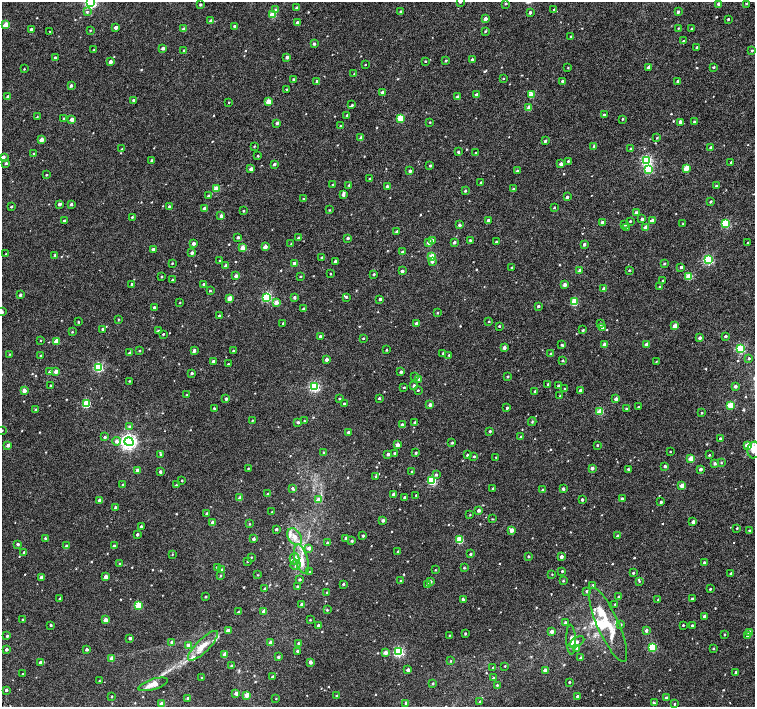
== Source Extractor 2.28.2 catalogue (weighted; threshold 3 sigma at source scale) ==
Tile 10 of 4 x 4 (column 2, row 3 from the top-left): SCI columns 1506-3010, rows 1590-2999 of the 6026 x 6065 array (HDU 1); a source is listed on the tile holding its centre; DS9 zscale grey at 2 x 2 block average (1 PNG px = mean of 2 x 2 image px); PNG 757 x 709 px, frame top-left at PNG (2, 2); each listed source drawn as its Kron ellipse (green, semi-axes under 4 px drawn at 4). Shown black and unused: <1% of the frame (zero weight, under 4 of 8 exposures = <1% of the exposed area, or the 3 px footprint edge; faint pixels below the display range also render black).
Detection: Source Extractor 2.28.2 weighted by HDU 2 'WHT'; one run over the whole footprint, this tile lists its part. Background -1.36e-04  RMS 0.0012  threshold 0.00495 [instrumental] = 3 sigma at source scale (4.09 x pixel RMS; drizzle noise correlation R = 1.36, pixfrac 0.8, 0.0396/0.0396 arcsec/px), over >= 5 px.
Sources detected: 674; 1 coinciding with a brighter row at this scale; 19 inside a brighter listed object's ellipse — not listed separately; of the other 654, all 500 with FLUX_AUTO >= 0.164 (the completeness limit of this list) listed and drawn (154 fainter detections not listed), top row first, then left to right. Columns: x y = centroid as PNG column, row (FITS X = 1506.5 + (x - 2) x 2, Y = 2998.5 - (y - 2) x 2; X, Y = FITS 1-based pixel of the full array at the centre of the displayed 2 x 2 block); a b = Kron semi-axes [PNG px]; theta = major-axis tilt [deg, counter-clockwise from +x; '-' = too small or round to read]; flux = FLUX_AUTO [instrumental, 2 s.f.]
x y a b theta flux
90 2 4 3 - 46
460 2 3 2 - 0.27
506 3 2 2 - 0.33
200 4 2 2 - 0.43
718 4 2 2 - 0.6
746 4 3 2 - 0.24
296 8 3 2 - 0.24
275 10 4 3 - 0.49
554 10 3 3 - 0.45
401 11 2 2 - 0.48
87 12 3 3 - 0.29
530 12 2 2 - 0.57
678 12 2 2 - 0.63
273 14 3 2 - 5
485 19 2 2 - 1.3
728 19 2 2 - 0.29
211 21 2 2 - 1
297 23 2 2 - 1.4
6 25 3 2 - 4.4
234 26 2 2 - 0.3
116 27 2 2 - 1.3
678 28 2 2 - 0.19
31 29 3 2 - 0.59
184 29 2 2 - 1.5
692 29 2 2 - 0.26
90 30 3 2 - 0.21
50 31 2 2 - 0.2
485 31 3 2 - 0.27
571 36 2 2 - 0.19
683 41 3 2 - 0.21
314 44 2 2 - 0.67
697 47 2 2 - 0.31
163 48 3 2 - 0.78
94 50 3 2 - 0.18
184 51 2 2 - 0.38
752 51 2 2 - 0.31
287 57 2 2 - 1
55 58 3 2 - 0.49
472 59 3 2 - 0.49
425 61 2 2 - 0.23
446 61 2 2 - 0.31
110 62 2 2 - 1
365 64 2 2 - 0.17
649 67 2 2 - 1.6
713 67 2 2 - 0.33
568 68 3 2 - 0.17
24 69 2 2 - 0.18
354 73 2 2 - 0.17
503 78 2 2 - 0.18
293 79 3 2 - 0.29
317 81 2 2 - 0.78
562 81 3 2 - 0.42
678 81 2 2 - 1
71 86 3 2 - 0.53
286 89 2 2 - 0.16
382 92 2 2 - 1.2
477 95 2 2 - 1.1
531 95 3 3 - 4.2
8 96 3 2 - 0.58
457 97 2 2 - 0.98
133 100 2 2 - 0.45
229 102 2 2 - 0.17
268 102 3 2 - 4.9
352 105 3 2 - 0.35
529 108 3 2 - 3.1
347 115 3 3 - 0.37
604 115 2 2 - 0.71
37 117 3 2 - 0.2
64 118 3 2 - 0.31
400 118 3 3 - 8
72 119 3 2 - 1.4
623 119 3 2 - 0.23
430 122 2 2 - 0.19
680 122 3 2 - 0.79
694 122 2 2 - 0.47
277 123 3 2 - 0.54
340 126 2 2 - 0.17
361 138 3 2 - 1.2
657 138 2 2 - 0.23
41 140 2 2 - 1.8
545 141 2 2 - 0.46
254 146 3 2 - 0.2
594 146 3 2 - 0.78
711 147 2 2 - 0.75
122 149 2 2 - 0.17
630 149 2 2 - 0.4
458 152 2 2 - 0.54
475 153 2 2 - 0.17
34 154 3 2 - 0.33
258 156 2 2 - 0.27
3 157 3 2 - 1.4
152 160 3 2 - 0.35
568 161 2 2 - 0.27
646 161 3 3 - 31
731 162 2 2 - 0.33
6 163 3 2 - 0.4
274 164 2 2 - 0.63
561 164 2 2 - 1.6
430 165 2 2 - 0.34
686 168 3 2 - 5.1
251 169 3 2 - 1.1
649 170 3 3 - 15
410 171 2 2 - 0.68
517 171 3 2 - 0.49
46 175 2 2 - 0.23
370 179 3 2 - 0.19
481 182 2 2 - 0.3
333 184 2 2 - 0.2
349 185 3 2 - 0.28
387 186 3 2 - 0.43
716 186 3 2 - 0.32
216 189 3 2 - 4.1
513 189 3 3 - 0.3
465 191 2 2 - 0.35
343 195 3 2 - 0.64
208 196 3 2 - 0.43
567 197 2 2 - 0.69
304 199 3 2 - 0.4
711 201 3 2 - 0.37
59 204 3 2 - 0.85
71 204 2 2 - 0.54
11 207 2 2 - 0.29
169 207 2 2 - 0.85
204 208 3 3 - 0.89
554 208 2 2 - 0.23
329 210 3 2 - 0.19
243 211 2 2 - 0.29
636 213 2 2 - 1.2
221 216 3 2 - 0.92
132 217 2 2 - 0.24
642 219 2 2 - 0.74
488 220 2 2 - 0.72
653 220 3 2 - 1.5
64 221 2 2 - 0.63
630 221 2 2 - 0.28
602 222 2 2 - 0.88
726 223 3 3 - 14
683 224 2 2 - 0.27
459 225 3 3 - 0.57
625 225 2 2 - 0.34
627 227 2 2 - 0.17
646 227 3 2 - 2
396 231 2 2 - 0.32
238 237 2 2 - 0.52
298 238 3 2 - 0.3
348 238 2 2 - 0.54
432 240 3 3 - 0.46
470 240 3 2 - 0.29
429 242 3 3 - 1.6
454 242 2 2 - 0.61
496 242 2 2 - 0.46
193 243 2 2 - 0.97
291 243 2 2 - 0.16
748 243 2 2 - 0.25
584 244 2 2 - 0.8
265 247 2 2 - 2.2
243 248 3 2 - 4
153 249 3 2 - 0.59
403 252 2 2 - 0.84
192 253 3 2 - 0.83
6 254 2 2 - 0.24
55 255 2 2 - 0.3
432 257 3 3 - 5.7
322 258 2 2 - 0.6
220 260 2 2 - 0.25
708 260 3 3 - 23
335 261 2 2 - 0.43
432 261 3 3 - 0.82
172 263 2 2 - 0.21
294 263 3 2 - 1.2
664 263 2 2 - 0.28
226 266 3 2 - 0.92
511 267 2 2 - 0.24
681 267 2 2 - 0.69
629 270 2 2 - 0.24
402 271 2 2 - 0.9
580 271 2 2 - 1.8
330 274 2 2 - 0.17
374 274 3 2 - 0.32
162 276 2 2 - 0.23
236 276 3 3 - 0.86
301 276 2 2 - 0.23
689 276 3 3 - 6.6
172 280 2 2 - 0.24
662 281 2 2 - 0.17
132 284 2 2 - 0.47
204 284 2 2 - 0.4
565 285 3 2 - 1.1
660 287 3 2 - 0.4
604 289 2 2 - 1.3
210 291 2 2 - 0.24
20 295 3 2 - 0.46
267 297 3 3 - 22
294 297 3 3 - 0.54
346 297 3 2 - 0.36
230 298 3 2 - 2.7
380 299 2 2 - 0.63
276 302 3 3 - 1.9
574 302 3 3 - 8.6
180 303 2 2 - 0.17
538 306 2 2 - 0.48
154 307 2 2 - 0.49
303 308 2 2 - 0.35
2 312 2 2 - 0.86
437 313 3 2 - 0.2
219 316 2 2 - 0.55
118 319 3 2 - 0.17
489 321 2 2 - 0.22
78 322 2 2 - 0.24
283 323 3 2 - 0.33
416 323 2 2 - 1
600 324 3 3 - 0.44
499 326 2 2 - 0.29
675 326 3 2 - 2.3
602 328 3 2 - 0.66
103 329 2 2 - 0.98
158 330 3 2 - 0.32
583 330 3 2 - 0.34
72 332 2 2 - 0.2
163 334 2 2 - 0.23
320 336 2 2 - 0.49
726 336 2 2 - 0.58
363 338 2 2 - 0.24
700 338 3 2 - 0.75
41 340 2 2 - 0.17
56 341 3 2 - 3.9
604 344 3 2 - 0.74
562 345 3 3 - 0.29
646 345 2 2 - 2.4
504 348 2 2 - 1.2
741 349 3 3 - 17
194 350 3 2 - 0.63
387 350 2 2 - 0.24
140 351 2 2 - 0.24
233 351 3 2 - 0.21
129 353 2 2 - 0.56
443 353 3 2 - 0.26
10 354 2 2 - 0.18
551 354 3 2 - 0.37
449 355 3 2 - 0.23
41 356 2 2 - 0.59
749 358 2 2 - 0.43
326 360 3 2 - 1.1
562 360 3 2 - 0.25
213 361 3 2 - 0.76
656 362 2 2 - 0.17
228 364 2 2 - 0.25
98 367 3 3 - 23
56 371 2 2 - 1.4
50 372 3 2 - 1.3
401 372 2 2 - 0.51
192 373 2 2 - 0.39
415 376 3 2 - 0.18
507 376 2 2 - 0.24
419 379 2 2 - 1.2
129 381 2 2 - 0.2
548 384 2 2 - 0.48
50 386 2 2 - 0.23
414 386 3 2 - 0.68
558 386 2 2 - 0.43
735 386 2 2 - 0.75
314 387 3 3 - 27
404 387 2 2 - 0.28
564 388 2 2 - 0.22
24 390 2 2 - 1.8
418 390 2 2 - 0.26
580 390 2 2 - 0.77
535 391 2 2 - 0.38
186 395 2 2 - 0.18
560 396 3 2 - 0.19
379 398 3 2 - 0.31
226 399 2 2 - 0.56
339 399 3 2 - 0.28
616 399 2 2 - 1
344 403 2 2 - 0.27
86 404 3 3 - 11
430 405 3 2 - 0.92
730 405 3 3 - 6.5
638 407 2 2 - 0.33
214 408 2 2 - 0.25
507 408 2 2 - 0.47
626 409 3 2 - 0.25
36 410 3 2 - 0.3
600 412 3 3 - 6.7
702 413 2 2 - 0.25
252 420 2 2 - 0.17
304 421 2 2 - 0.18
298 422 3 2 - 0.55
414 422 2 2 - 0.27
532 422 4 3 - 0.28
402 425 3 2 - 0.99
130 426 3 3 - 0.41
2 430 2 2 - 0.2
490 431 2 2 - 0.44
348 432 2 2 - 0.52
105 437 3 3 - 0.42
521 437 3 2 - 0.66
720 438 2 2 - 0.4
116 441 4 4 - 1.1
129 442 5 4 - 90
452 443 3 2 - 0.38
8 445 2 2 - 1.3
397 445 2 2 - 1.3
597 445 2 2 - 0.29
747 445 3 3 - 3.1
754 450 8 6 82 1.9
670 452 2 2 - 0.17
324 453 2 2 - 0.39
394 453 2 2 - 0.35
416 453 2 2 - 0.37
160 454 3 3 - 0.31
388 454 2 2 - 0.83
467 455 2 2 - 0.39
709 455 2 2 - 0.22
474 457 2 2 - 0.26
496 457 2 2 - 0.19
691 459 3 2 - 3.6
715 463 3 2 - 0.5
721 463 2 2 - 0.22
665 466 2 2 - 0.61
248 468 2 2 - 0.18
592 468 2 2 - 1
628 469 3 2 - 0.35
701 469 2 2 - 0.91
137 470 3 3 - 0.81
412 471 2 2 - 0.21
160 472 2 2 - 0.72
436 475 3 3 - 0.39
376 476 3 3 - 0.33
182 480 2 2 - 0.29
432 481 3 3 - 15
123 485 2 2 - 0.35
176 485 2 2 - 0.2
682 485 3 2 - 2.1
293 488 4 3 - 0.48
493 488 2 2 - 0.29
563 489 2 2 - 0.66
543 490 3 2 - 0.5
268 494 2 2 - 0.26
394 494 2 2 - 1.1
416 495 2 2 - 0.27
404 497 2 2 - 0.37
240 498 2 2 - 1.8
622 499 2 2 - 0.86
99 500 2 2 - 1.5
318 500 3 2 - 2.2
582 500 2 2 - 0.59
661 502 2 2 - 0.43
116 508 2 2 - 0.78
479 510 2 2 - 0.86
272 512 2 2 - 0.21
207 514 2 2 - 0.65
470 515 2 2 - 0.18
492 519 3 2 - 0.17
383 520 2 2 - 0.82
693 522 2 2 - 1.1
212 523 2 2 - 1.7
250 524 2 2 - 0.19
141 527 2 2 - 0.7
737 528 2 2 - 0.29
276 529 2 2 - 0.43
511 530 3 2 - 1.8
749 530 2 2 - 0.3
137 535 2 2 - 0.52
363 536 2 2 - 0.42
618 536 2 2 - 0.64
295 537 9 6 -55 1.8
45 538 2 2 - 0.3
346 538 2 2 - 0.56
254 539 2 2 - 0.69
459 540 3 3 - 8.1
352 541 2 2 - 0.38
327 543 2 2 - 0.45
18 544 2 2 - 0.5
66 546 3 2 - 0.53
114 546 2 2 - 0.76
309 548 3 2 - 1.5
398 552 2 2 - 0.47
24 553 2 2 - 0.62
172 554 3 2 - 0.18
471 554 2 2 - 0.38
528 556 2 2 - 0.42
251 557 2 2 - 0.22
561 557 3 2 - 0.95
294 559 5 5 - 0.69
301 559 15 6 -74 3
247 561 2 2 - 0.28
704 562 2 2 - 0.41
120 563 2 2 - 0.17
296 565 5 5 - 0.87
217 567 2 2 - 0.37
464 568 3 2 - 0.3
222 570 2 2 - 0.83
435 570 2 2 - 0.18
562 571 2 2 - 0.3
310 572 2 2 - 0.22
633 573 2 2 - 0.39
731 573 2 2 - 0.36
552 574 2 2 - 0.18
221 575 3 3 - 0.23
258 575 2 2 - 0.17
41 577 2 2 - 1.2
106 577 2 2 - 1.9
300 579 2 2 - 0.45
401 581 2 2 - 0.33
430 581 3 3 - 0.48
563 581 2 2 - 0.24
639 581 3 3 - 0.23
343 584 3 2 - 0.38
428 585 3 2 - 0.94
593 585 2 2 - 0.55
297 586 2 2 - 0.26
265 589 3 2 - 0.37
710 589 2 2 - 0.31
587 591 2 2 - 0.45
327 592 2 2 - 0.19
206 597 2 2 - 0.26
619 597 3 2 - 0.27
60 599 2 2 - 0.61
463 599 3 2 - 0.43
692 599 2 2 - 0.66
658 600 3 2 - 0.4
302 604 2 2 - 0.32
615 604 2 2 - 0.24
138 605 3 3 - 9.4
327 610 2 2 - 0.32
264 611 2 2 - 1.9
238 612 2 2 - 0.3
704 616 2 2 - 0.89
22 619 2 2 - 0.25
105 620 2 2 - 2.3
310 620 2 2 - 0.21
565 622 2 2 - 0.46
621 624 2 2 - 0.31
51 625 2 2 - 0.39
318 625 2 2 - 0.47
608 625 40 10 -66 6.4
683 625 2 2 - 0.25
692 625 2 2 - 0.39
646 630 2 2 - 0.87
228 631 4 3 - 0.78
552 631 3 2 - 1.2
749 632 3 2 - 2.5
465 633 2 2 - 0.32
724 634 2 2 - 0.23
449 635 2 2 - 0.2
7 636 2 2 - 0.42
747 636 3 3 - 0.41
130 638 2 2 - 0.83
571 640 15 4 -88 1.3
172 642 3 3 - 0.76
577 642 8 4 31 0.97
270 643 3 2 - 1.3
298 643 2 2 - 0.32
189 646 3 3 - 1.7
203 646 20 6 45 3
652 647 3 3 - 13
577 648 3 3 - 0.56
713 648 2 2 - 0.21
87 649 2 2 - 0.67
6 650 2 2 - 0.67
297 651 2 2 - 0.52
399 652 3 3 - 28
385 653 3 2 - 1.5
225 655 2 2 - 2.5
278 657 2 2 - 0.67
112 658 3 2 - 2.1
580 658 3 2 - 0.33
451 661 2 2 - 0.22
40 662 2 2 - 1.1
310 662 2 2 - 1.7
231 666 2 2 - 0.25
505 666 2 2 - 0.2
493 668 2 2 - 0.24
408 670 2 2 - 1.4
545 670 3 2 - 1.2
736 673 2 2 - 0.54
22 674 2 2 - 0.22
273 677 2 2 - 0.59
201 678 2 2 - 0.17
493 678 2 2 - 0.38
99 681 2 2 - 0.18
569 682 2 2 - 0.24
153 684 15 5 18 1.8
433 684 3 2 - 0.23
497 685 2 2 - 0.25
6 690 2 2 - 0.77
236 693 2 2 - 1.5
247 695 3 2 - 3
112 696 2 2 - 0.21
337 696 2 2 - 0.48
577 696 2 2 - 0.45
188 698 2 2 - 0.26
666 698 2 2 - 0.78
276 699 2 2 - 0.18
480 701 2 2 - 0.28
406 703 2 2 - 0.43
654 703 3 2 - 0.5
162 704 3 2 - 2.9
675 704 2 2 - 0.3
Isophote crosses this tile's border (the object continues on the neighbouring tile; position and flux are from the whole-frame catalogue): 5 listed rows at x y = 90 2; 460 2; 2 312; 2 430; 754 450